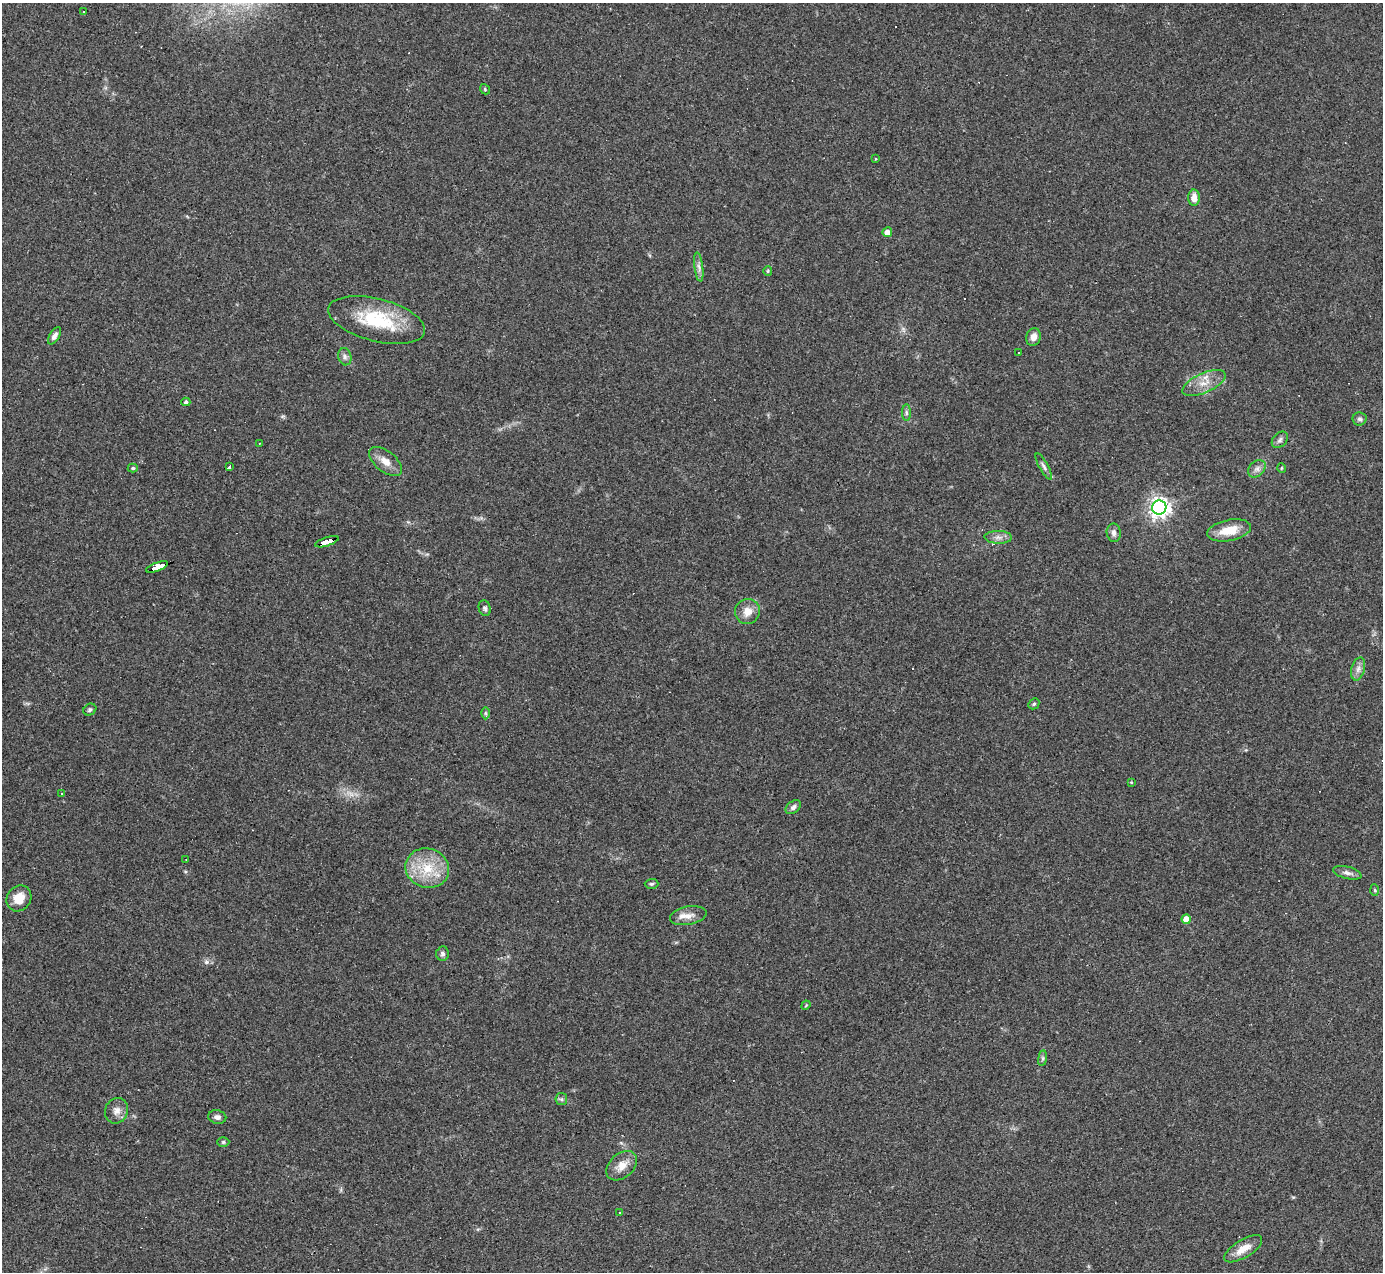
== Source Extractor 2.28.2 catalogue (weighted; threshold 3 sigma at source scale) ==
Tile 7 of 4 x 4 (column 3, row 2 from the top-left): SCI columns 2761-4141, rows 2819-4088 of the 5521 x 5507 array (HDU 1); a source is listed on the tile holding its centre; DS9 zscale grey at full resolution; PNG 1385 x 1274 px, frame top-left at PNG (2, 3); each listed source drawn as its Kron ellipse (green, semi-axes under 4 px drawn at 4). Shown black and unused: <1% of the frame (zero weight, under 3 of 4 exposures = <1% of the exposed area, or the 3 px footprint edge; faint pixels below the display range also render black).
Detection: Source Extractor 2.28.2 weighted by HDU 2 'WHT'; one run over the whole footprint, this tile lists its part. Background 0.0844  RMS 0.0057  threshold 0.0257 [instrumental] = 3 sigma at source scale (4.5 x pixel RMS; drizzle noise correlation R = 1.50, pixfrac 1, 0.05/0.05 arcsec/px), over >= 5 px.
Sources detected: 66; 1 too faint to see at this stretch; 8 cosmic-ray / hot-pixel residue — neither listed nor drawn; the other 57 listed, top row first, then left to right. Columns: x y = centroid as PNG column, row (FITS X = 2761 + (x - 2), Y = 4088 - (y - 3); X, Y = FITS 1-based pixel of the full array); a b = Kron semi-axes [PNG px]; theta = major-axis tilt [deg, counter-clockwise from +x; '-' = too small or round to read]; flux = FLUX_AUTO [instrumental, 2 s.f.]
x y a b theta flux
83 12 3 3 - 6.9
485 89 5 4 - 0.75
876 159 3 2 - 0.45
1194 198 8 6 -89 4.6
887 232 5 4 - 3.8
699 267 15 4 -82 2.3
768 271 5 4 - 0.65
377 320 49 21 -14 36
54 336 10 5 58 2.4
1033 337 9 7 78 3.2
1018 352 3 2 - 0.79
345 357 9 6 -76 1.9
1204 383 23 9 24 8
186 402 4 4 - 1.2
906 413 8 4 -89 1.2
1360 419 7 6 - 1.7
1280 440 9 6 46 1.9
260 443 3 2 - 0.5
386 461 19 10 -39 6.1
230 466 3 3 - 36
1044 466 15 4 -61 2.1
133 468 5 4 - 0.79
1281 468 5 3 - 0.47
1257 469 10 7 44 2.7
1159 508 7 7 - 350
1229 530 22 10 11 13
1114 533 9 7 -82 2.6
998 537 13 6 -1 3
327 542 12 4 18 130
157 567 11 3 20 190
485 608 8 6 -70 1.3
747 611 12 12 - 6.6
1358 669 12 6 74 2.9
1034 704 6 5 - 0.93
90 710 7 5 32 1.3
485 713 6 4 -90 0.79
1131 782 3 3 - 0.48
61 793 3 2 - 0.61
793 807 8 6 39 1.8
186 859 2 2 - 0.33
427 868 22 19 -18 19
1347 873 14 6 -15 2.7
652 884 7 5 2 1
1375 890 6 4 -87 0.77
19 898 13 12 - 9.7
688 916 18 9 10 5.4
1186 919 4 4 - 6.8
443 954 7 6 - 1.7
806 1005 5 4 - 0.57
1042 1058 8 4 82 1
561 1099 6 6 - 1.1
117 1111 13 11 69 4.3
217 1117 9 6 -10 2.3
223 1142 6 5 - 0.94
622 1166 17 12 42 6.7
620 1212 3 3 - 2.3
1243 1249 21 8 31 7.4
Overlapping masked pixels (flux is a lower limit): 2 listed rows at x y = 327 542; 157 567
Unlisted compact peaks at least as high as the median listed source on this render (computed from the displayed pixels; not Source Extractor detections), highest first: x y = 206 962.